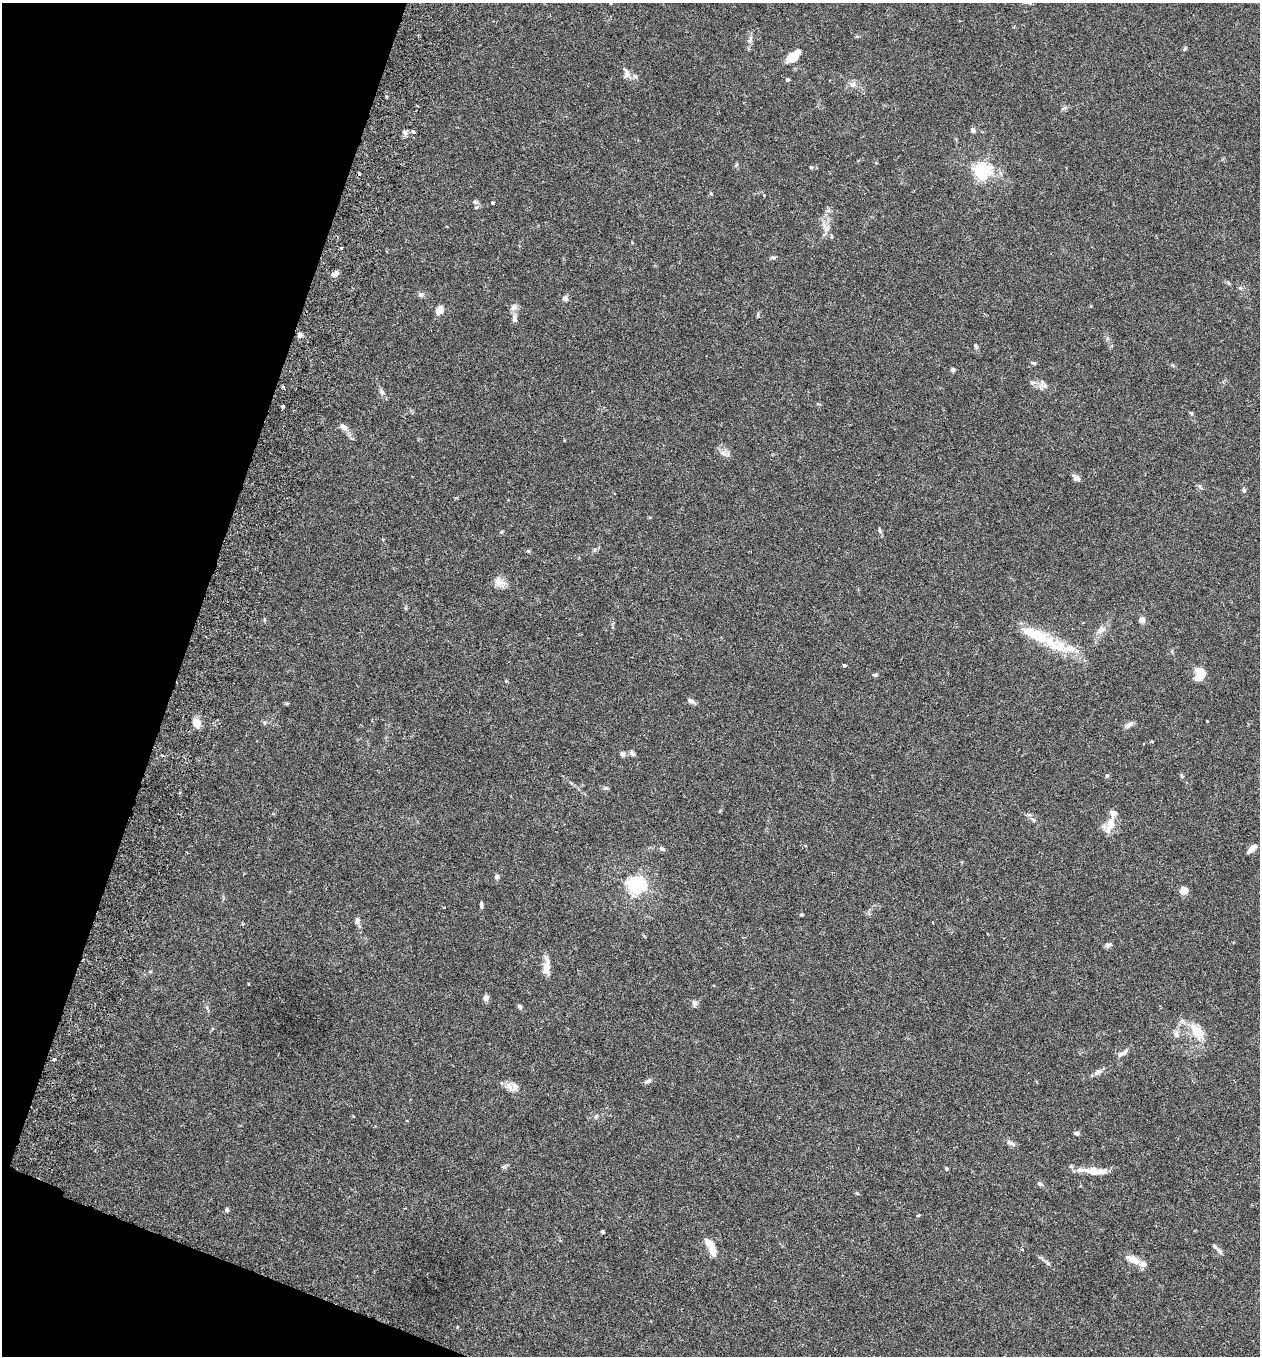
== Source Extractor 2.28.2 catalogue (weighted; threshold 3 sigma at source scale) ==
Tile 9 of 4 x 4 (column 1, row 3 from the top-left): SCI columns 193-1450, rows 1383-2736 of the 5546 x 5470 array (HDU 1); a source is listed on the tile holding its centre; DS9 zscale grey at full resolution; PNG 1262 x 1358 px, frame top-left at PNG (2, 3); no overlay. Shown black and unused: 17% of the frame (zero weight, under 3 of 6 exposures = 3% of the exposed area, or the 3 px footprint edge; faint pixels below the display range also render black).
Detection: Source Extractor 2.28.2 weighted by HDU 2 'WHT'; one run over the whole footprint, this tile lists its part. Background 0.0169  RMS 0.002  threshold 0.00799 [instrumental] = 3 sigma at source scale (4.09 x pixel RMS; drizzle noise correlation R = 1.36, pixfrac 0.8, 0.05/0.05 arcsec/px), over >= 5 px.
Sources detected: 102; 1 cosmic-ray / hot-pixel residue — not listed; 6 inside a brighter listed object's ellipse — not listed separately; the other 95 listed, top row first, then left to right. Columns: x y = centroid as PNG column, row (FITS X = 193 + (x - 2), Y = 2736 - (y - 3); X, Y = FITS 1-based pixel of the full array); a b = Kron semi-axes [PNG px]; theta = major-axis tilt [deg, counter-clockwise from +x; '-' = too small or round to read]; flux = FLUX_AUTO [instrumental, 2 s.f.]
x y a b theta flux
610 3 5 3 - 0.17
750 40 11 5 71 0.62
1185 49 6 4 69 0.25
793 57 16 9 42 2.8
626 73 15 9 -89 0.95
635 76 7 4 0 0.37
788 80 5 5 - 0.24
852 84 9 7 -5 0.78
973 130 6 5 - 0.55
405 132 7 7 - 0.51
413 132 5 4 - 0.47
811 167 5 4 - 0.22
982 171 6 6 - 55
475 202 8 5 -1 0.42
493 203 3 3 - 0.25
828 210 8 5 46 0.43
827 229 8 5 45 0.54
342 248 4 3 - 0.2
773 257 9 3 -5 0.32
336 273 10 5 32 0.61
1240 288 6 6 - 0.33
420 295 7 6 - 0.4
565 298 8 6 -52 0.55
513 307 9 8 - 0.78
439 310 9 7 60 1.5
514 318 12 6 89 0.72
300 335 6 6 - 0.71
976 346 6 4 -61 0.32
1034 363 8 3 -5 0.22
953 369 5 5 - 0.37
1033 382 7 4 19 0.33
1041 388 9 5 -59 0.55
382 392 8 6 -63 0.51
283 406 3 3 - 0.48
1191 413 5 5 - 0.24
344 427 11 7 -34 0.94
723 453 9 6 -36 0.7
1077 478 12 6 -31 0.61
1244 490 6 5 - 0.31
879 530 8 4 -82 0.34
383 539 4 4 - 0.17
528 551 6 3 -71 0.18
499 582 17 10 -7 1.4
1142 620 8 7 - 0.65
1101 630 14 8 57 1.1
1034 634 55 13 -24 7.4
844 665 4 3 - 0.53
1200 674 14 10 81 3.2
875 675 6 4 18 0.27
691 701 10 5 -28 0.65
1207 721 2 2 - 0.1
196 723 8 7 - 2.1
1129 725 12 5 30 0.72
632 753 6 5 - 0.57
622 754 7 5 -66 0.5
162 755 3 3 - 0.23
1107 775 5 3 - 0.21
1181 775 7 3 -71 0.24
605 788 7 5 19 0.33
1110 825 18 8 73 2.4
661 848 7 6 - 0.41
1252 849 10 5 46 1.5
497 877 7 6 - 0.44
635 885 7 6 - 68
1184 891 9 7 17 1.5
481 905 8 3 -85 0.36
444 908 3 2 - 0.13
801 914 4 3 - 0.28
357 920 9 6 79 0.61
1108 945 8 6 19 0.46
546 969 24 8 -89 1.8
150 972 5 3 - 0.19
486 998 6 6 - 0.83
694 1003 9 7 -86 0.53
519 1006 5 4 - 0.44
1197 1032 26 16 -56 3.8
1176 1034 10 7 82 0.71
1121 1054 10 6 17 0.61
54 1059 4 3 - 0.32
1098 1072 10 7 35 0.77
648 1081 11 5 30 0.5
515 1086 13 10 77 1.2
596 1116 6 4 20 0.28
1076 1133 6 4 -1 0.48
1011 1143 13 5 -31 0.58
946 1169 4 3 - 0.4
1096 1171 30 9 -3 2.8
1040 1184 8 5 -24 0.38
227 1210 6 5 - 0.34
918 1215 4 3 - 0.24
602 1232 4 4 - 0.21
1214 1246 8 5 -28 0.39
711 1247 21 7 -65 2.7
1133 1259 15 7 -22 2.3
1048 1264 6 4 -20 0.26
Isophote crosses this tile's border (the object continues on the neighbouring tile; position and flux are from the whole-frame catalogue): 1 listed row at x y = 610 3